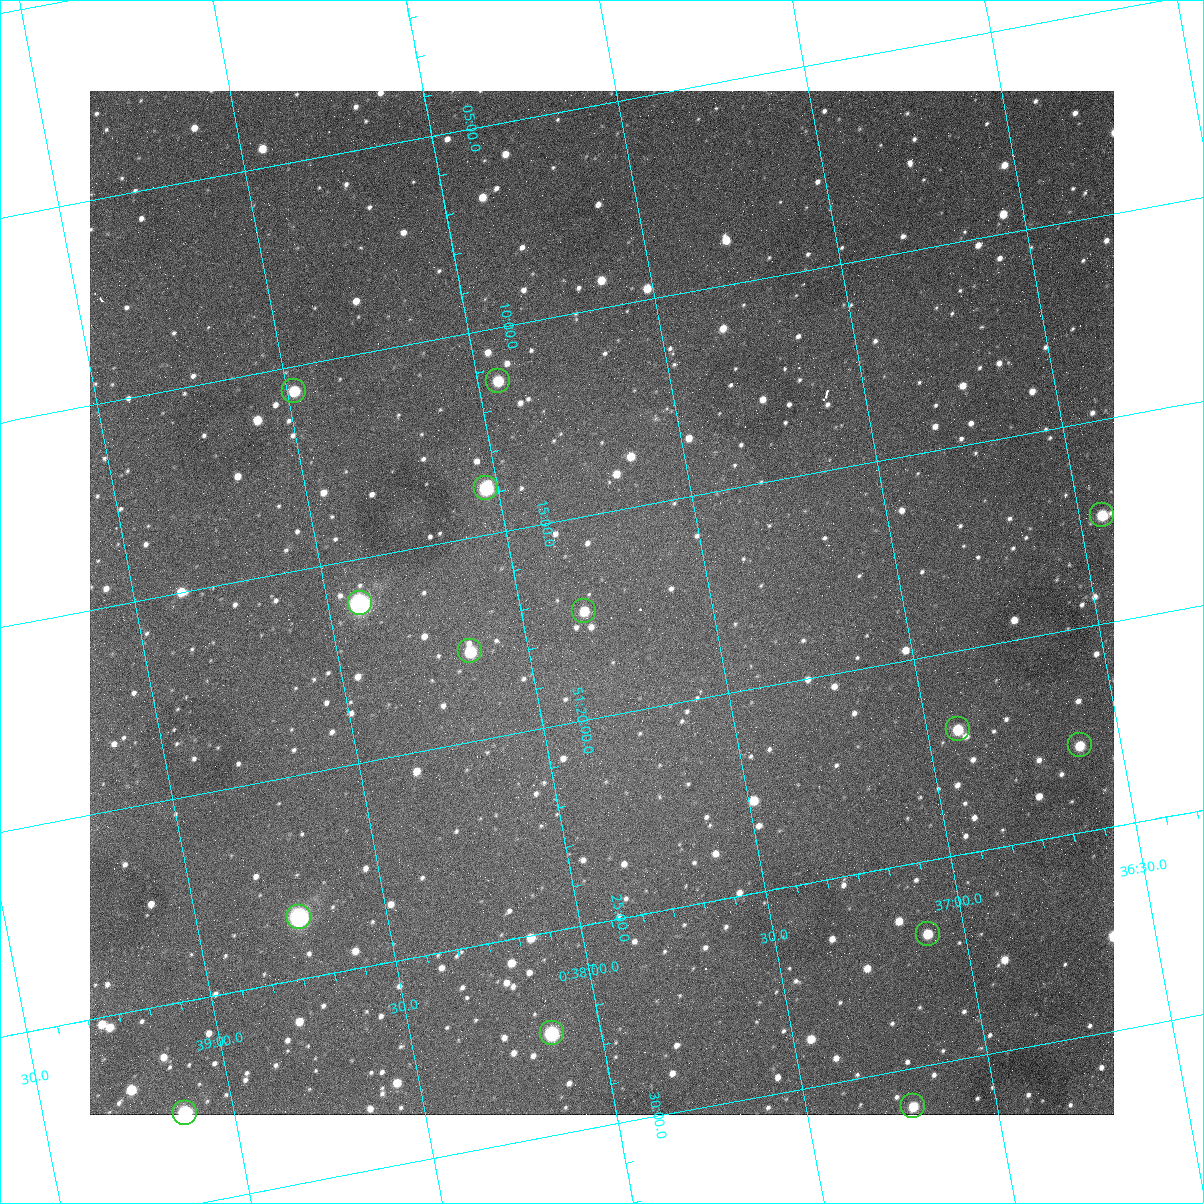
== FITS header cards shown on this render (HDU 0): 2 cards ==
NAXIS1  =                 1024
NAXIS2  =                 1024

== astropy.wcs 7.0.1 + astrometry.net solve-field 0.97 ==
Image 1024 x 1024 px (HDU 0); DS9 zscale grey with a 90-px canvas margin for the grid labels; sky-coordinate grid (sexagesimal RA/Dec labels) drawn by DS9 from the SOLVED WCS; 14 Tycho-2 reference stars matched to detected sources circled (green)
Header WCS: none
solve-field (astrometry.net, Tycho-2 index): SOLVED blind (the file carries no WCS)
Solved WCS: RA---TAN-SIP/DEC--TAN-SIP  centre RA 00:37:47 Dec +51:17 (9.45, +51.29 deg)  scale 1.49 arcsec/px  FOV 25.5' x 25.5'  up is -169 deg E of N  parity flipped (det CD > 0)
(file carries no celestial WCS; the grid is the blind solution)
Tycho-2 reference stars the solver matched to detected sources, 14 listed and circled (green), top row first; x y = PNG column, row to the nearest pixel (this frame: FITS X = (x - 90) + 1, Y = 1024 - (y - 91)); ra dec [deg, ICRS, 3 dp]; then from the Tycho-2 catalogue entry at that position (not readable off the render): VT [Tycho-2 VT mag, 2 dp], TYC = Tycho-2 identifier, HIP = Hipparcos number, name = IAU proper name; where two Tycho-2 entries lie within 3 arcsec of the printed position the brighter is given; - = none
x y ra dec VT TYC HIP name
498 381 9.486 +51.188 10.87 3261-2086-1 - -
294 391 9.620 +51.177 10.71 3261-2090-1 - -
486 488 9.507 +51.231 9.24 3261-2068-1 - -
1102 515 9.110 +51.289 10.95 3261-2033-1 - -
360 603 9.604 +51.268 7.70 3261-1879-1 3018 -
584 611 9.459 +51.289 11.04 3261-1703-1 - -
470 651 9.538 +51.296 10.24 3261-1493-1 - -
958 729 9.229 +51.365 11.03 3261-2198-1 - -
1080 745 9.152 +51.381 11.06 3261-1519-1 - -
299 917 9.683 +51.391 7.88 3261-1837-1 - -
928 934 9.274 +51.446 10.91 3261-1253-1 - -
552 1033 9.532 +51.458 9.03 3261-1423-1 - -
913 1106 9.305 +51.516 11.13 3261-2117-1 - -
185 1113 9.782 +51.462 9.45 3261-1155-1 - -